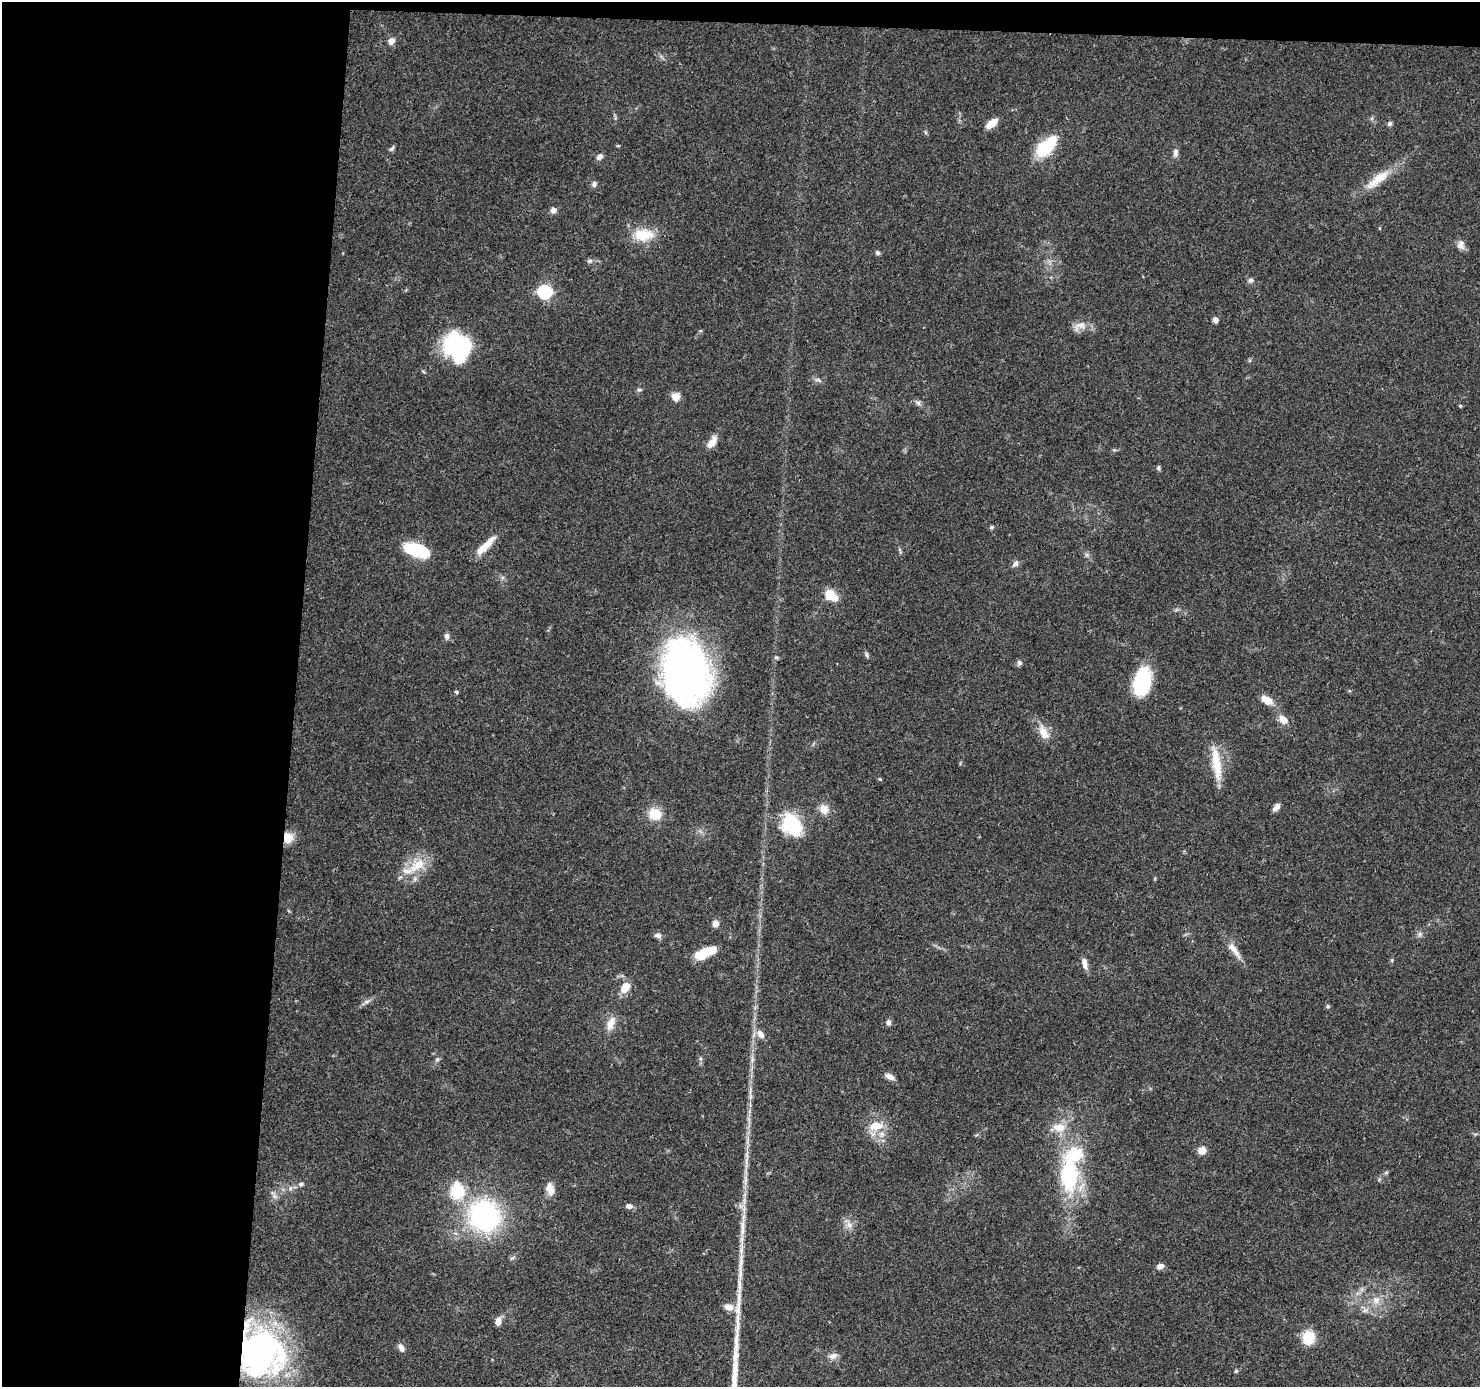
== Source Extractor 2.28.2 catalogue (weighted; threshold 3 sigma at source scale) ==
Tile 1 of 3 x 3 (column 1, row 1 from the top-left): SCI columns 4-1481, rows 2974-4358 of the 4440 x 4461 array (HDU 1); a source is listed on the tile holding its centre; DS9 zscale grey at full resolution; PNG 1482 x 1389 px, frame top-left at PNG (2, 2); no overlay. Shown black and unused: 21% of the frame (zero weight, under 3 of 4 exposures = <1% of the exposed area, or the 3 px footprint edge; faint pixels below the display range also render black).
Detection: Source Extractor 2.28.2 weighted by HDU 2 'WHT'; one run over the whole footprint, this tile lists its part. Background 0.0572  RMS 0.0051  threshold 0.023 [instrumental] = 3 sigma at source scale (4.5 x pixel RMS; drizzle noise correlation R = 1.50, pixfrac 1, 0.05/0.05 arcsec/px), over >= 5 px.
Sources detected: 87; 2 inside a brighter listed object's ellipse — not listed separately; the other 85 listed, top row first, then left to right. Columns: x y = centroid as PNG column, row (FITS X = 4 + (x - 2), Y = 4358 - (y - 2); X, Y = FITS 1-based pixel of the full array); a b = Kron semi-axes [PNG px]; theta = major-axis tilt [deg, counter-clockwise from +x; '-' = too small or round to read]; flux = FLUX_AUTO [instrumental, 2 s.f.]
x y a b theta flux
391 41 8 7 - 3
991 123 14 7 37 6.3
1390 124 6 5 - 1.1
1046 147 30 15 44 22
392 148 10 4 53 1.1
1175 153 11 6 -89 2.1
599 157 10 6 43 1.9
1377 179 39 11 38 12
594 184 7 6 - 1.4
553 210 7 6 - 2.2
643 235 27 15 2 14
1461 245 13 9 -79 2.9
877 253 6 6 - 1.1
590 261 7 5 19 1.1
1251 280 7 6 - 1.2
544 292 6 6 - 88
1215 320 6 5 - 2.1
1080 326 20 11 22 4.9
458 346 23 19 -51 76
818 380 10 4 -33 1.2
639 390 6 4 0 0.85
675 397 7 6 - 7
918 403 7 6 - 1.4
1460 406 4 4 - 0.55
712 442 19 8 55 4.8
1158 468 6 6 - 0.92
991 527 4 4 - 1.1
485 546 30 7 44 8.3
417 550 22 9 -19 37
1015 564 10 7 51 1.9
829 594 15 12 -43 8.1
447 636 9 6 -77 1.6
867 655 8 4 -77 1
1019 663 7 6 - 1.4
685 671 63 42 -79 230
1142 681 27 16 79 34
456 692 5 4 - 0.73
1267 700 13 7 -32 6.5
1283 720 11 8 -46 4.6
1044 732 23 11 -62 6.6
1216 763 46 10 -82 13
880 779 5 4 - 0.56
1276 807 10 5 48 2.4
824 809 12 11 - 5.1
655 814 14 12 -25 10
792 825 23 17 -59 30
288 838 10 9 - 7.9
417 865 29 14 34 14
715 923 6 6 - 4
1420 934 7 6 - 1.4
658 935 9 6 -5 1.8
1234 950 26 8 -54 5.5
707 952 23 8 23 16
1392 960 6 4 72 0.64
1084 963 16 6 -78 3
625 988 12 8 55 7.4
367 1001 7 4 19 1.2
1328 1006 5 5 - 0.73
888 1022 7 6 - 1.7
611 1023 19 9 68 5.5
760 1034 14 9 -53 3.8
437 1060 6 5 - 0.93
890 1077 12 6 -24 2.8
876 1126 20 13 6 10
1059 1127 17 10 -5 7.3
1202 1150 9 9 - 3.7
1069 1176 51 26 -89 47
301 1184 7 5 2 1.1
290 1188 6 4 90 1
550 1189 16 9 -74 4.7
457 1191 22 18 88 19
274 1196 7 5 -46 1.4
629 1206 8 6 -7 2
484 1215 26 24 -38 91
849 1225 10 8 -55 2.9
743 1226 36 5 88 8.1
1160 1266 9 6 28 2.5
1376 1300 11 10 - 4.3
729 1307 11 7 -8 4.2
498 1321 10 6 83 3.4
1309 1337 10 9 - 20
401 1348 11 7 -60 2.5
261 1352 46 41 -74 170
833 1356 14 8 12 2.7
1236 1371 6 4 45 0.65
Overlapping masked pixels (flux is a lower limit): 2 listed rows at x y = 288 838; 261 1352